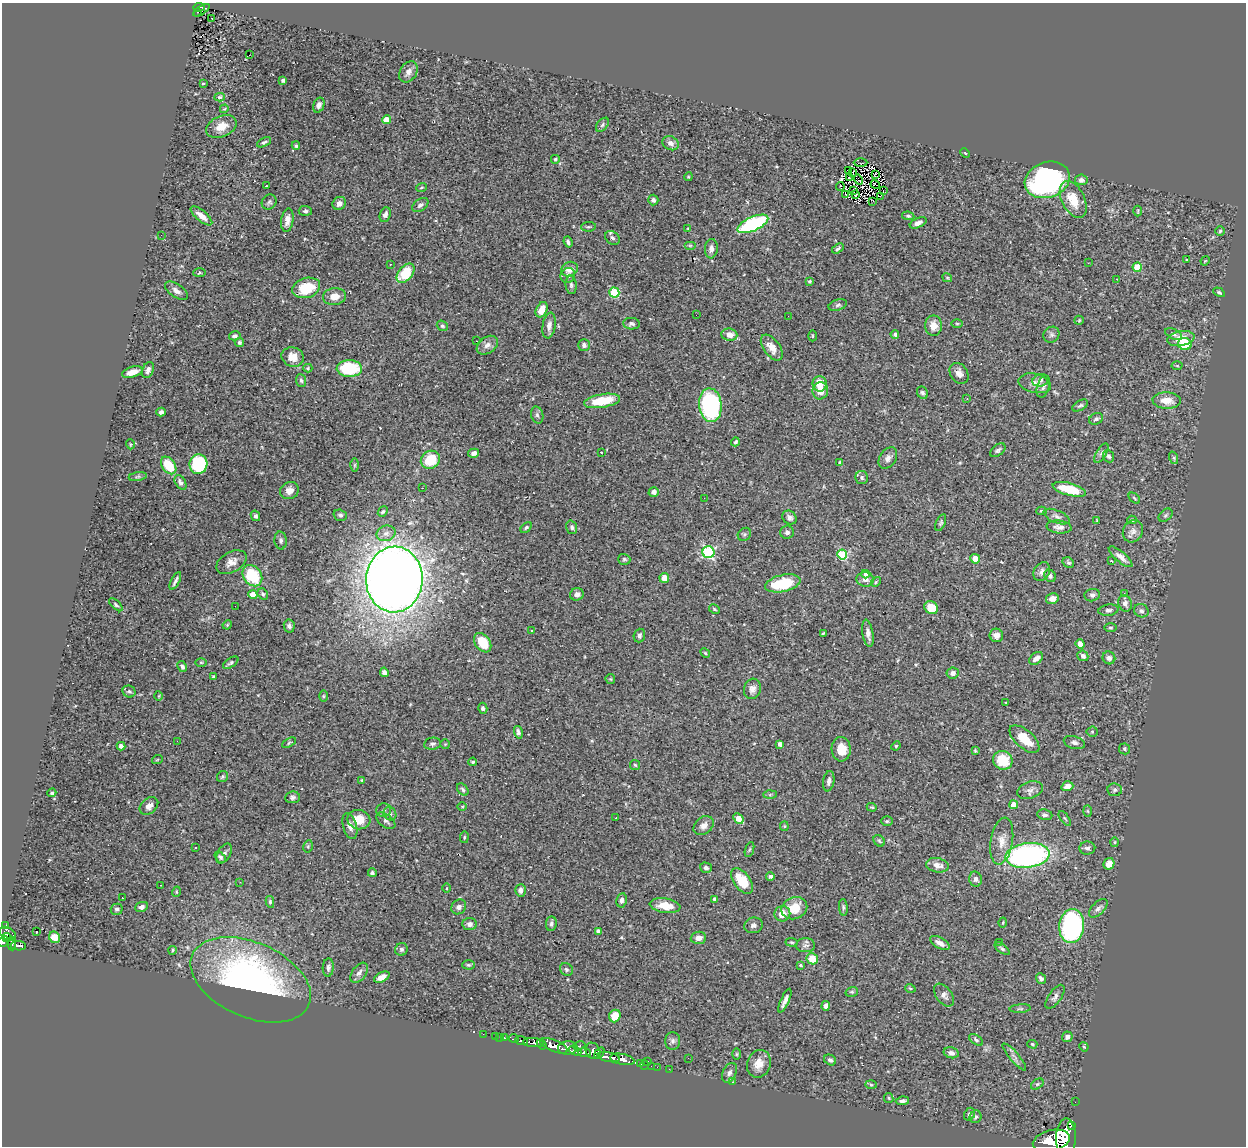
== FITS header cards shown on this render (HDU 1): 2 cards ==
NAXIS1  =                 1244
NAXIS2  =                 1144

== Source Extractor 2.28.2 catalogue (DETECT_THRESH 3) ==
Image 1244 x 1144 px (HDU 1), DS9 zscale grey, 1 PNG px = 1 image px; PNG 1248 x 1148 px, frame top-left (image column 1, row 1144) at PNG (2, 3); each listed source drawn as its Kron ellipse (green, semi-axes under 4 px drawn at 4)
Background 0.81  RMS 0.032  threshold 0.0969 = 3 sigma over >= 5 px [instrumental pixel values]
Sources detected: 390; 3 with non-positive FLUX_AUTO (blend fragments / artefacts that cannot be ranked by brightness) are neither listed nor drawn; the other 387 listed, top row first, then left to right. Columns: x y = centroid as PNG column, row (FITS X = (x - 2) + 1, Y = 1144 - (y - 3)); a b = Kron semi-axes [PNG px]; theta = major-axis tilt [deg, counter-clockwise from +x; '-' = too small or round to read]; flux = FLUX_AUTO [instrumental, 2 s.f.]
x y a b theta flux
199 7 6 3 8 100
201 10 9 3 31 83
197 12 3 3 - 18
212 18 2 2 - 3.2
249 55 3 2 - 2.1
408 72 11 8 58 14
283 80 4 3 - 7
203 84 3 2 - 2
219 97 5 4 - 3.4
319 105 8 5 67 7.2
224 109 4 3 - 2
387 120 4 4 - 46
602 125 8 5 50 4.5
221 126 16 10 23 25
264 142 7 4 27 4.2
670 143 8 6 -29 11
296 146 4 3 - 3.4
965 153 5 3 - 1.9
555 159 4 4 - 3.1
861 163 7 2 0 2.1
849 170 3 2 - 2
853 173 2 2 - 0.37
875 174 4 2 - 0.21
688 177 4 3 - 2
849 177 3 2 - 1.9
859 180 5 2 - 1.4
1047 180 23 17 19 460
1081 180 6 5 - 6.6
875 184 5 2 - 4.3
266 186 3 2 - 1.2
840 186 4 2 - 0.88
421 187 5 2 - 2
854 191 3 2 - 1.3
883 191 3 2 - 1.9
845 194 2 2 - 1.4
856 195 3 2 - 1.9
880 196 2 2 - 0.99
1073 199 20 11 -64 46
653 200 5 5 - 6
873 201 3 2 - 2.5
269 202 8 7 - 5.4
339 203 7 6 - 11
420 205 9 6 37 6.7
305 211 6 5 - 4.3
1138 211 5 3 - 2
385 215 7 5 69 8.4
201 216 13 5 -40 17
908 216 6 4 -9 3.2
287 220 12 6 81 13
918 223 9 4 24 10
753 224 16 7 24 270
588 227 7 4 5 3.8
688 229 4 2 - 1.9
1220 231 5 5 - 3.1
161 235 2 2 - 3.9
612 238 8 6 -37 6.5
568 242 5 3 - 6.1
690 245 6 4 0 2.5
711 249 10 6 84 10
838 249 6 4 33 4.1
1187 259 3 2 - 22
1205 261 5 4 - 1.8
1088 263 3 2 - 2.6
390 264 3 3 - 3.5
1137 267 4 4 - 60
570 269 8 7 - 16
199 273 6 3 1 2.5
406 273 11 7 49 79
568 275 8 7 - 9.5
947 278 5 4 - 2.4
1117 279 3 2 - 3.7
809 281 4 4 - 2.8
571 285 9 5 -83 5.7
306 288 14 10 18 64
176 291 13 6 -34 10
1219 292 6 3 -30 2.8
614 293 5 5 - 120
335 296 11 8 7 20
838 305 9 5 17 5.2
542 310 8 5 64 27
696 315 2 2 - 2.3
788 316 2 2 - 4.6
1079 320 5 4 - 2.5
957 323 5 3 - 2.4
631 324 8 6 -4 6.1
549 325 13 6 81 13
442 326 6 5 - 3.7
933 326 10 8 89 20
895 334 4 4 - 4.5
1174 334 9 4 -25 5.3
729 335 8 6 -8 17
1051 335 8 7 - 6.4
235 336 6 4 15 5.5
812 336 5 3 - 2
1181 338 13 7 10 27
476 341 3 2 - 2.2
239 342 5 4 - 4.7
1185 344 7 6 - 54
487 345 12 8 36 13
584 345 6 5 - 6.4
772 348 15 8 -54 19
293 357 11 9 -18 25
1177 366 5 3 - 1.9
308 368 4 4 - 3
349 369 13 8 -2 110
148 370 8 5 71 7.8
132 372 10 5 17 20
959 373 11 8 -55 14
301 380 6 5 - 4.6
1040 380 8 6 18 6.4
1035 383 16 9 -12 18
820 384 8 7 - 35
1043 386 11 6 73 8
820 391 8 8 - 24
922 393 6 5 - 4.6
967 399 3 2 - 1.2
602 401 18 6 10 65
1167 401 14 8 -4 27
710 405 17 11 -85 320
1080 406 8 5 30 4.5
161 412 5 4 - 6.5
537 415 8 6 -75 5.7
1096 419 7 5 27 5.3
735 442 4 3 - 4.2
130 444 5 3 - 2.1
998 450 9 5 40 5.2
601 452 3 2 - 1.2
474 453 5 4 - 9.5
1101 453 11 5 59 6.4
1109 456 6 5 - 5.2
888 458 12 8 56 11
1174 458 6 4 -72 3.5
430 460 10 8 34 65
840 462 3 3 - 3.8
198 464 10 9 - 130
169 465 10 6 -54 62
355 465 6 4 89 3.1
138 477 9 4 9 4.5
862 477 6 6 - 5.2
180 482 8 5 -59 8.5
422 488 2 2 - 1.1
1069 489 17 6 -15 68
289 491 9 8 - 14
654 492 5 5 - 8.9
704 498 2 2 - 3.7
1134 498 7 3 -42 2.4
1042 511 5 4 - 3.3
383 512 5 4 - 4.4
340 515 7 5 -16 4.5
1165 515 8 5 41 3.9
255 516 5 4 - 4.6
1057 517 14 6 -22 8.9
789 518 8 6 -40 7.7
1132 520 5 4 - 3.3
1097 521 3 2 - 1.6
941 523 9 4 67 4.2
526 527 6 4 48 3.6
572 527 7 5 -73 5.1
1059 527 12 6 -7 11
1133 531 11 9 59 11
787 532 7 6 - 7.5
386 533 9 7 14 12
744 534 7 6 - 4
281 540 9 6 -85 5.9
708 552 6 6 - 270
842 555 5 5 - 120
1121 557 15 5 -40 12
624 559 6 5 - 3.8
975 559 5 4 - 25
1111 561 3 2 - 1.3
231 562 16 10 29 17
1068 563 6 5 - 3.9
1042 572 10 7 57 9.2
865 574 4 4 - 7.8
252 576 11 9 -54 96
1050 576 6 5 - 6
664 578 5 5 - 24
394 579 33 28 86 3500
865 579 9 7 -10 11
175 581 9 3 63 6.1
876 582 5 4 - 2.6
783 583 18 8 12 96
1124 593 3 2 - 3.2
263 594 6 5 - 3.6
577 594 7 6 - 10
253 595 4 4 - 34
1092 595 8 6 13 6.6
1052 599 6 5 - 16
1125 603 8 6 -70 10
116 605 8 4 -42 3.8
235 606 2 2 - 2.8
931 608 7 6 - 44
714 609 6 4 -29 2.9
1108 610 10 5 8 6.6
1141 611 7 6 - 6.7
227 625 5 3 - 2.1
289 626 6 5 - 5.8
1110 628 6 3 0 2.6
532 631 3 2 - 1.4
868 633 14 5 -80 11
823 634 4 3 - 2.7
639 635 7 5 71 5.7
996 635 7 6 - 9.5
483 643 11 7 -56 49
1080 644 5 4 - 14
705 653 5 4 - 2.7
1083 656 5 5 - 7.4
1036 658 8 5 40 12
1109 658 6 6 - 7.3
201 662 6 3 0 2.4
231 663 9 4 34 4.3
182 666 6 4 -61 5.7
384 672 5 4 - 7.7
953 673 6 5 - 9.2
213 677 4 3 - 3.7
610 679 5 4 - 2.3
752 689 10 8 73 12
129 691 6 6 - 4.3
159 696 5 3 - 2.1
323 696 6 4 -90 2.7
1006 702 4 3 - 1.4
483 708 5 4 - 4.9
518 732 6 4 -73 5.8
1092 732 5 5 - 2.9
1024 739 18 9 -42 48
177 741 3 2 - 2.5
289 743 7 4 29 3.1
1074 743 11 6 -16 7.8
432 744 8 6 9 5.8
445 744 5 5 - 2.6
780 744 4 4 - 11
121 746 4 4 - 8.9
896 746 5 4 - 2.6
841 749 12 9 -88 38
1124 749 5 5 - 4.4
975 751 4 3 - 2.5
157 760 5 3 - 1.7
1003 760 10 9 - 61
473 762 4 3 - 2.8
635 765 5 5 - 3.2
222 777 6 5 - 4
361 780 3 2 - 1.7
829 781 10 5 80 8.5
1067 786 6 5 - 13
463 790 7 5 -52 4.4
1030 790 13 8 20 12
1115 790 7 6 - 5.3
52 793 4 4 - 4.1
770 795 6 4 2 3
292 797 7 6 - 5.4
1014 805 4 4 - 27
149 806 10 7 40 13
462 807 5 3 - 2
872 807 5 4 - 2.7
384 810 7 7 - 6
1088 811 5 3 - 2.4
390 814 7 6 - 5.3
1045 815 8 5 -9 6.3
616 818 3 2 - 1.9
1065 818 8 2 -54 2.5
738 819 6 4 -47 30
359 820 11 9 -9 36
386 821 11 6 -37 7
887 821 6 4 1 3
350 826 13 7 -74 13
704 826 11 8 39 14
784 826 5 4 - 2.5
464 837 6 3 82 2
879 841 6 5 - 3.2
1002 841 23 11 81 28
1115 842 5 3 - 2
308 846 6 4 78 3.5
195 848 3 2 - 1.6
1087 848 8 6 1 6.6
749 849 8 3 71 2.9
224 853 11 6 59 7.7
1027 855 22 12 7 480
220 857 6 4 -42 5.2
1109 864 6 5 - 21
937 865 11 7 -11 17
706 868 6 5 - 6
372 873 4 4 - 4.3
770 877 4 4 - 7
975 879 7 6 - 8
742 881 15 8 -53 52
240 882 3 2 - 2
160 885 2 2 - 1.5
447 888 4 3 - 2
520 890 6 5 - 9.6
176 892 5 3 - 2
122 898 3 2 - 1.5
714 899 4 3 - 4.4
622 900 7 5 80 6.3
270 902 6 4 -81 3.5
665 906 15 7 -8 34
141 907 7 4 21 7.3
459 907 8 7 - 8.4
843 907 8 4 -84 4.1
794 908 13 11 21 42
1098 908 11 6 45 7.5
117 909 6 5 - 4.8
782 914 8 7 - 25
1003 922 5 3 - 2.1
469 924 7 6 - 11
551 924 7 5 84 5.4
5 925 4 3 - 30
753 925 9 7 16 7.1
1072 926 17 12 85 340
37 931 3 2 - 38
598 931 4 3 - 3.9
8 934 9 6 -32 530
7 937 4 3 - 210
54 937 6 5 - 21
698 938 8 6 5 13
3 941 6 5 - 420
791 942 6 4 -7 2.8
1000 942 2 2 - 23
12 943 7 4 -85 240
940 943 11 5 -31 13
805 945 9 7 0 7.7
18 946 7 4 -9 240
401 949 6 6 - 5.4
1002 949 9 4 -38 4.1
172 950 4 3 - 2.8
812 959 6 5 - 38
468 965 6 4 -2 3.4
800 965 4 4 - 2.5
328 967 9 5 86 6.7
566 969 7 6 - 4.9
359 973 11 7 54 11
382 977 8 5 26 18
1041 979 6 4 -51 6.4
251 980 63 37 -23 720
910 988 5 3 - 1.9
852 992 6 5 - 3.2
944 995 13 8 -53 9.9
1055 997 14 6 55 8
785 1001 13 3 66 10
826 1006 5 4 - 11
1020 1009 10 4 5 4.3
615 1016 6 5 - 31
483 1034 2 2 - 9.4
495 1036 2 2 - 10
500 1037 2 2 - 9.2
1067 1037 5 5 - 6.2
504 1038 3 3 - 50
514 1039 5 3 - 160
976 1040 8 4 -36 4.8
521 1041 6 3 -9 230
673 1041 9 7 90 7.4
534 1043 10 4 -4 1000
542 1044 5 4 - 580
1032 1044 5 3 - 2.7
554 1046 15 5 -22 2600
579 1046 6 3 11 180
1084 1047 5 3 - 2.2
568 1048 9 6 6 1000
575 1051 7 3 -23 470
593 1051 8 7 - 680
584 1052 7 4 -7 500
599 1053 6 4 58 280
951 1053 8 5 -12 8.5
737 1054 6 4 90 2.6
609 1057 11 4 -11 1300
1014 1057 17 4 -49 9.5
688 1058 2 2 - 0.87
622 1059 12 5 -12 1600
830 1060 6 5 - 4.6
648 1061 3 2 - 63
641 1064 3 3 - 43
759 1064 14 11 69 26
644 1065 5 3 - 31
651 1066 2 2 - 13
657 1067 2 2 - 13
669 1069 2 2 - 14
730 1073 10 6 63 8.6
732 1082 3 2 - 87
1037 1084 7 4 36 3.6
871 1085 6 4 -2 3
889 1098 5 4 - 2.5
902 1101 7 4 7 6.5
1075 1102 2 2 - 8.6
969 1114 7 5 66 6.6
976 1117 6 6 - 5
1071 1126 3 2 - 17000
1066 1138 20 10 89 5000
1051 1141 19 10 14 5600
At the frame edge (FLAGS 8, measured only in part): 1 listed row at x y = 3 941
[3 non-positive-flux detections neither listed nor drawn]